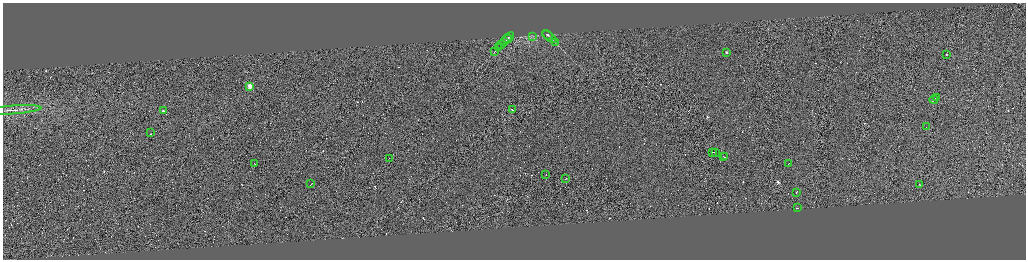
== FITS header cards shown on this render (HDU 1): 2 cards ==
NAXIS1  =                 4093
NAXIS2  =                 1030

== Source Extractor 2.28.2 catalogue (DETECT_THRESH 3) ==
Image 4093 x 1030 px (HDU 1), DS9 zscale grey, zoomed out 1/4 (1 PNG px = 4 x 4 image px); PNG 1028 x 262 px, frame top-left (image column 3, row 1028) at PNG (3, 3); each listed source drawn as its Kron ellipse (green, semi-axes under 4 px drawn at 4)
Background 0.801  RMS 4.1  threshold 12.4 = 3 sigma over >= 5 px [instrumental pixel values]
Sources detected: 410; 377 cannot appear on this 1/4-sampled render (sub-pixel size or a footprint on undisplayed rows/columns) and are neither listed nor drawn; the other 33 listed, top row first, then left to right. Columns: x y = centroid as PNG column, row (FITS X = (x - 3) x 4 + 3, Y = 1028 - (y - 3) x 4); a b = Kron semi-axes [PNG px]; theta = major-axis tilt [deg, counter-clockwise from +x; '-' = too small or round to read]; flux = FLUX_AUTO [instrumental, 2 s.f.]
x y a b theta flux
547 35 5 3 - 3100
532 37 3 2 - 2300
549 37 9 2 -38 5200
509 38 6 2 44 2900
506 40 6 2 38 2600
505 42 4 2 - 2000
555 43 2 1 - 1000
501 45 4 1 - 1800
498 48 2 1 - 670
495 51 3 1 - 920
726 52 2 1 - 19000
946 54 2 1 - 3100
250 86 2 2 - 98000
936 97 2 1 - 20000
934 99 4 1 - 41000
13 110 29 2 4 14000
512 110 2 1 - 27000
163 111 2 1 - 20000
926 127 2 1 - 25000
150 133 2 1 - 25000
713 152 2 1 - 14000
715 153 2 1 - 15000
723 156 2 1 - 26000
724 157 2 1 - 18000
389 158 2 1 - 430
255 164 2 1 - 13000
789 164 2 1 - 26000
546 174 2 1 - 31000
566 178 2 1 - 13000
311 184 3 1 - 21000
919 184 2 1 - 43000
796 192 2 1 - 16000
797 208 2 1 - 28000
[377 sub-pixel or undisplayed-footprint detections neither listed nor drawn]